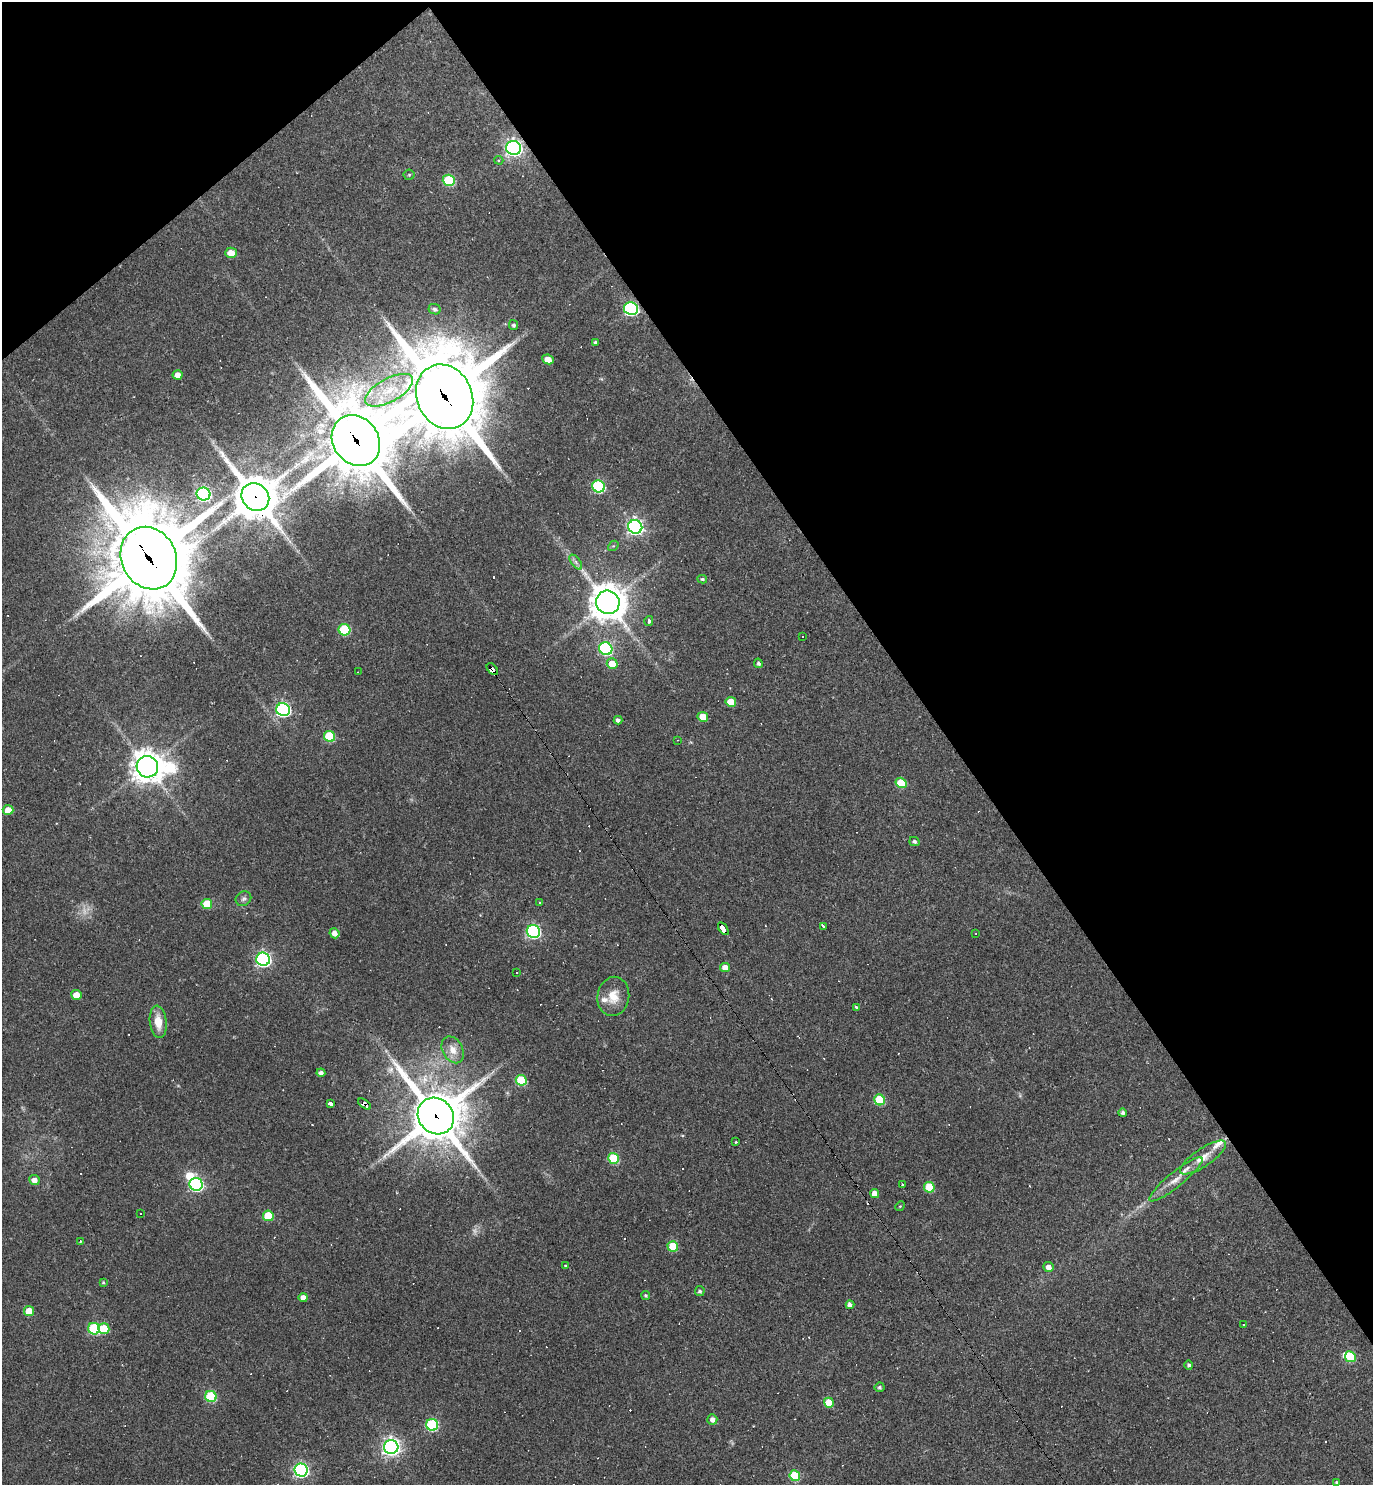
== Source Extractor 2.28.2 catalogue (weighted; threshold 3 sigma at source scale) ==
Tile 3 of 4 x 4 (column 3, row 1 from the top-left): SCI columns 2895-4265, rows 4451-5933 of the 5928 x 5933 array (HDU 1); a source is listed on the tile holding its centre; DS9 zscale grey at full resolution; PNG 1375 x 1487 px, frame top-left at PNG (2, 2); each listed source drawn as its Kron ellipse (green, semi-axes under 4 px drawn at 4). Shown black and unused: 35% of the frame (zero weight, under 2 of 3 exposures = <1% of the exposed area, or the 3 px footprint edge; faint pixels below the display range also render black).
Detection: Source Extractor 2.28.2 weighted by HDU 2 'WHT'; one run over the whole footprint, this tile lists its part. Background 0.103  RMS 0.0068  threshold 0.0304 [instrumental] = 3 sigma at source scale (4.5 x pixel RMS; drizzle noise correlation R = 1.50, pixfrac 1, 0.05/0.05 arcsec/px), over >= 5 px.
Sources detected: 141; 2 too faint to see at this stretch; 3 inside a brighter object's white glare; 32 cosmic-ray / hot-pixel residue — neither listed nor drawn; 4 inside a brighter listed object's ellipse — not listed separately; the other 100 listed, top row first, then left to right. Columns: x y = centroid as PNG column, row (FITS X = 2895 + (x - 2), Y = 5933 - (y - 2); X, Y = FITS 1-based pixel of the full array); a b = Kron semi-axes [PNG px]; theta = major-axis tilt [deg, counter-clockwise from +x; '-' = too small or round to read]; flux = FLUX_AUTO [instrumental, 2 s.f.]
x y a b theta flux
514 148 7 7 - 280
499 160 5 4 - 0.95
409 175 5 5 - 0.91
449 180 6 5 - 41
231 253 6 5 - 7.2
435 309 6 5 - 2.1
631 309 7 6 - 130
513 325 5 4 - 1.6
595 342 3 3 - 1.1
548 359 6 4 -27 7.3
177 375 5 4 - 5.9
389 390 26 11 29 22
445 397 33 27 -66 7800
356 441 27 22 -55 5800
598 486 6 6 - 72
203 494 7 6 - 130
255 497 15 13 -47 2200
635 527 7 6 - 230
613 546 6 4 42 0.96
149 558 32 27 -63 7900
576 562 8 4 -53 2.1
702 579 5 4 - 1.1
608 602 12 11 - 1300
649 621 5 4 - 2
344 630 6 5 - 44
802 636 3 3 - 1.6
606 649 7 6 - 98
758 663 5 4 - 1.6
612 664 5 5 - 10
492 669 7 4 -49 130
358 672 4 2 - 0.48
731 702 5 5 - 12
283 710 7 6 - 150
703 717 5 5 - 11
618 720 4 4 - 2.2
329 736 6 5 - 33
677 740 3 2 - 0.46
147 767 11 10 - 900
901 783 6 5 - 22
8 810 5 5 - 7.1
914 841 5 4 - 1.6
243 899 8 7 - 2
539 902 3 2 - 0.51
207 904 5 5 - 15
823 926 3 3 - 8.1
723 929 7 4 -55 55
533 931 7 6 - 130
334 933 5 5 - 4.5
976 933 2 2 - 0.55
263 959 7 6 - 180
725 967 5 4 - 5.8
516 972 2 2 - 0.58
76 995 5 5 - 8.3
613 996 20 16 79 12
856 1007 4 3 - 1
158 1022 16 8 -83 10
453 1050 14 10 -62 7.5
321 1073 4 4 - 2.3
521 1080 5 5 - 32
880 1100 5 5 - 35
330 1103 4 3 - 3.7
364 1104 7 4 -36 3.3
1123 1113 4 4 - 1.8
436 1116 19 17 -47 3300
736 1142 3 3 - 1.1
613 1158 5 5 - 35
1203 1158 27 9 34 9.6
1176 1179 33 7 39 8.9
34 1180 5 5 - 3.9
196 1184 6 6 - 130
902 1184 3 2 - 1
929 1187 5 5 - 25
874 1194 5 4 - 5
900 1206 5 4 - 0.77
140 1213 3 2 - 0.51
268 1216 5 5 - 24
80 1242 3 2 - 0.8
673 1246 5 5 - 25
566 1266 3 3 - 1.1
1049 1267 5 5 - 3.8
103 1282 4 3 - 0.78
700 1291 5 5 - 1.6
646 1295 4 4 - 1
303 1297 4 4 - 5
850 1305 4 4 - 3.6
29 1311 5 5 - 13
1244 1325 3 3 - 7.5
94 1329 6 5 - 52
104 1329 5 5 - 23
1350 1357 5 5 - 26
1189 1365 4 4 - 1.4
879 1387 5 5 - 1.3
211 1396 6 5 - 45
829 1403 5 5 - 17
712 1419 5 5 - 3.7
432 1425 6 6 - 68
391 1447 7 7 - 300
301 1470 6 6 - 170
795 1476 5 5 - 32
1336 1482 3 3 - 0.76
Overlapping masked pixels (flux is a lower limit): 10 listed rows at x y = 514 148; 631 309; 445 397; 356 441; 255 497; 149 558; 492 669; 723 929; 364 1104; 436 1116